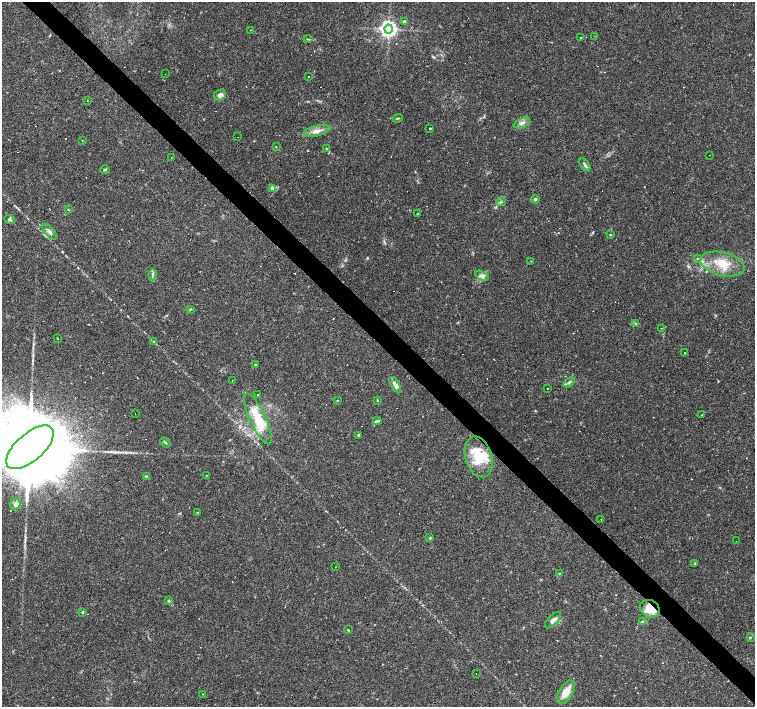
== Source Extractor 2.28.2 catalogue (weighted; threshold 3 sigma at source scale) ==
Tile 6 of 4 x 4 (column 2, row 2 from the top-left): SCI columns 1506-3010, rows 2971-4379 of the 6021 x 6006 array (HDU 1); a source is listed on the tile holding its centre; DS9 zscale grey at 2 x 2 block average (1 PNG px = mean of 2 x 2 image px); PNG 757 x 709 px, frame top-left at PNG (2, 2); each listed source drawn as its Kron ellipse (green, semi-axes under 4 px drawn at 4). Shown black and unused: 4% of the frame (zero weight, under 2 of 3 exposures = <1% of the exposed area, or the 3 px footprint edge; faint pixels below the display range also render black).
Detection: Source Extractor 2.28.2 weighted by HDU 2 'WHT'; one run over the whole footprint, this tile lists its part. Background 0.0408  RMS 0.0037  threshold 0.0165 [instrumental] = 3 sigma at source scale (4.5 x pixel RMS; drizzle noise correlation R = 1.50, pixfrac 1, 0.0396/0.0396 arcsec/px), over >= 5 px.
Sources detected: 130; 47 cosmic-ray / hot-pixel residue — neither listed nor drawn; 6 inside a brighter listed object's ellipse — not listed separately; the other 77 listed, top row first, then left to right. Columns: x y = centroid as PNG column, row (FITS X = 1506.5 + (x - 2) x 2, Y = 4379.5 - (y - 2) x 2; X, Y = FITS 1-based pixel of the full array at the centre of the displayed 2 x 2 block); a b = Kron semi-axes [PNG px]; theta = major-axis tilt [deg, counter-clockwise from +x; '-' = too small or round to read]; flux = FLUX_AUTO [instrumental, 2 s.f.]
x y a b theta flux
405 21 2 2 - 2.5
389 29 4 4 - 390
251 30 2 2 - 0.5
595 36 2 2 - 0.35
581 38 2 2 - 3.1
308 39 4 2 - 0.77
165 74 2 2 - 0.22
309 76 2 2 - 0.42
220 95 6 5 - 3.4
87 100 2 2 - 0.26
398 118 5 2 - 0.72
522 123 9 4 22 3.5
430 128 2 2 - 2
317 131 14 5 14 5.9
237 137 2 2 - 0.53
82 141 2 2 - 0.44
276 147 3 2 - 0.39
327 149 4 3 - 0.75
710 155 2 2 - 0.63
171 158 2 2 - 0.44
585 165 7 3 -55 2.6
105 170 4 3 - 1.2
273 188 3 2 - 8.9
535 199 4 4 - 1.6
501 202 4 2 - 1.1
68 210 3 2 - 0.51
417 214 2 2 - 0.69
10 220 6 4 -25 1.7
49 232 9 4 -47 2.9
610 235 3 3 - 0.52
697 258 2 2 - 0.55
530 261 2 2 - 0.92
722 264 22 11 -13 19
152 275 5 2 - 1.2
482 276 7 4 -27 3
191 309 3 2 - 0.54
636 324 3 3 - 1.1
661 328 2 2 - 0.34
57 339 2 2 - 0.62
153 341 3 2 - 0.5
684 353 2 2 - 0.37
255 365 3 3 - 0.84
232 380 2 2 - 0.48
569 382 6 3 42 1.8
395 385 9 4 -58 4.8
548 388 2 2 - 0.4
257 394 2 2 - 2.5
337 400 3 2 - 0.42
377 400 2 2 - 0.48
135 414 2 2 - 0.71
702 415 3 2 - 0.32
258 419 28 8 -65 25
377 421 4 3 - 1.4
359 435 4 3 - 1.1
165 442 6 3 -41 1.3
30 447 29 13 41 26000
479 457 21 13 -74 24
146 476 4 2 - 0.77
206 476 2 2 - 0.38
16 504 6 5 - 3.5
197 512 3 2 - 0.46
601 519 2 2 - 0.72
430 538 3 3 - 0.71
736 541 2 2 - 0.24
695 563 3 3 - 0.86
335 567 2 2 - 0.73
559 573 3 2 - 0.56
169 601 4 3 - 1.1
650 609 10 8 -28 15
83 612 3 2 - 0.84
553 620 10 5 45 4.7
643 622 4 3 - 0.95
348 630 2 2 - 0.66
750 637 4 2 - 0.76
476 673 2 2 - 0.58
566 692 13 7 59 11
202 694 2 2 - 0.42
Overlapping masked pixels (flux is a lower limit): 1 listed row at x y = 650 609
Isophote crosses this tile's border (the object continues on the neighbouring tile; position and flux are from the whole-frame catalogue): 1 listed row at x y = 30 447
Diffuse or blended objects may show on this block-average render without a row.